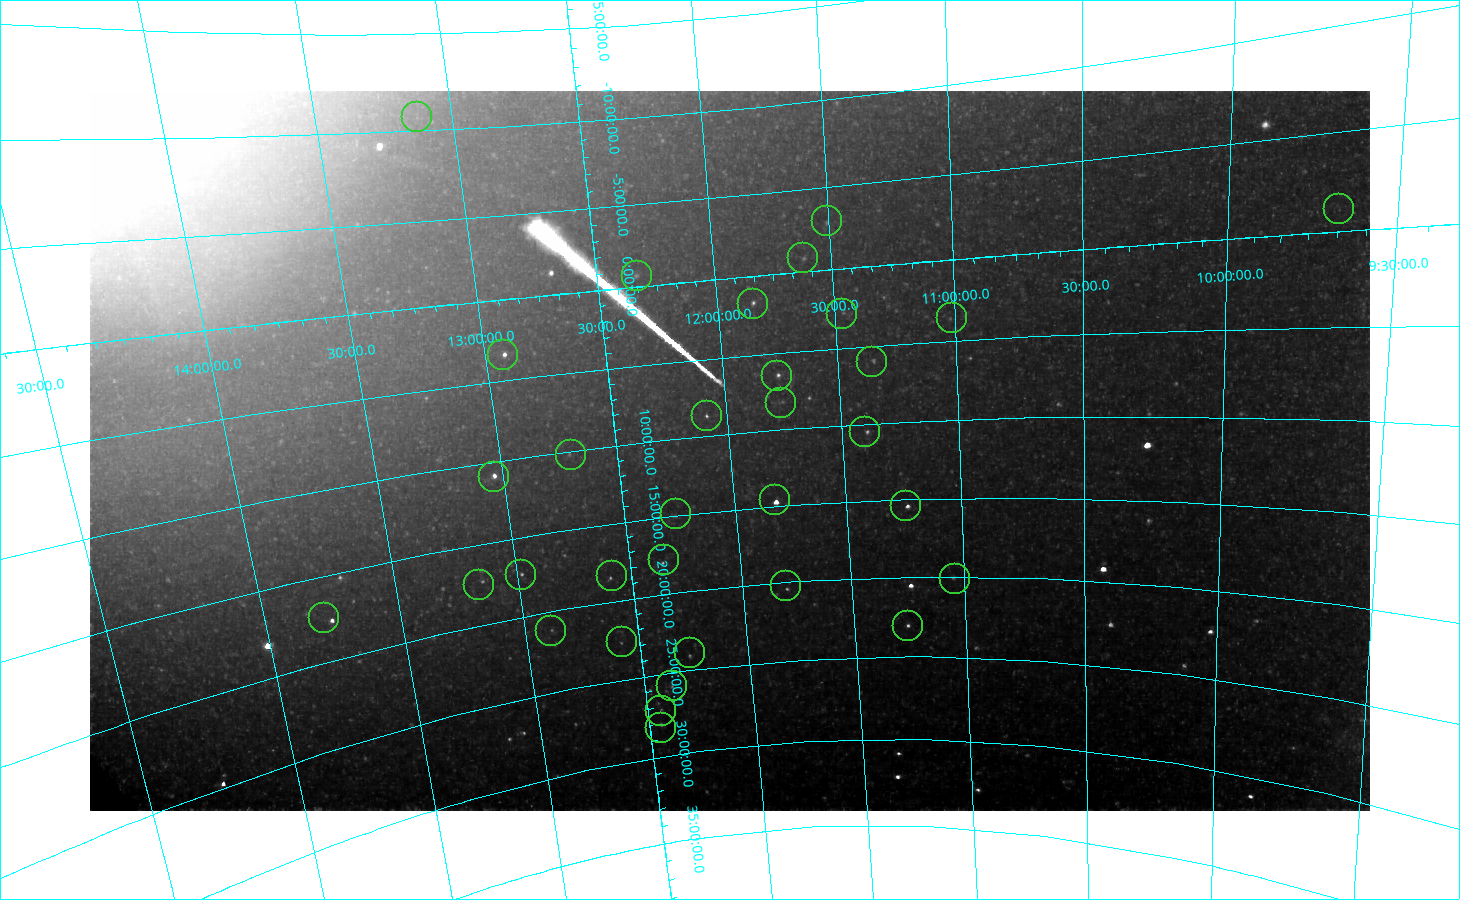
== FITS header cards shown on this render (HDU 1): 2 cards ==
NAXIS1  =                 1280
NAXIS2  =                  720

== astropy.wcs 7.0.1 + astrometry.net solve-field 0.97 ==
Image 1280 x 720 px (HDU 1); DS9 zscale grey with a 90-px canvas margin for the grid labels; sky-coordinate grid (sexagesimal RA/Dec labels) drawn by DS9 from the SOLVED WCS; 33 Tycho-2 reference stars matched to detected sources circled (green)
Header WCS: none
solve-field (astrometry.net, Tycho-2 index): SOLVED blind (the file carries no WCS)
Solved WCS: RA---TAN-SIP/DEC--TAN-SIP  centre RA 12:00:08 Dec +11:06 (180.03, +11.10 deg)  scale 237 arcsec/px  FOV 5047.2' x 2843.3'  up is -175 deg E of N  parity flipped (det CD > 0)
(file carries no celestial WCS; the grid is the blind solution)
Tycho-2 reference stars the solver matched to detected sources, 33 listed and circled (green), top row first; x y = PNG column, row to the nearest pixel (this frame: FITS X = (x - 90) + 1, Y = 720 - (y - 91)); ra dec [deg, ICRS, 3 dp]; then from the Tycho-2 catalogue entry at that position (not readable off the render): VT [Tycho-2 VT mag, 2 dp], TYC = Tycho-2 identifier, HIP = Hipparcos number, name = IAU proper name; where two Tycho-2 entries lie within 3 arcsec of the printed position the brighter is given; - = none
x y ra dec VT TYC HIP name
417 117 196.974 -10.740 5.28 5540-1439-1 64078 -
1339 209 144.964 -1.143 4.04 4894-2529-1 47431 Ukdah
827 221 172.579 -3.003 4.93 4933-1387-1 56127 -
803 258 174.237 -0.824 4.41 4930-1093-1 56647 -
637 276 184.976 -0.667 3.87 4940-1158-1 60129 Zaniah
753 304 177.674 +1.765 3.65 273-924-1 57757 Zavijava
842 314 171.984 +2.856 5.05 267-1193-1 55945 -
952 318 165.140 +3.617 4.97 265-1270-1 53807 -
503 355 193.901 +3.397 3.58 294-1032-1 63090 Minelauva
872 362 170.284 +6.029 4.03 270-1148-1 55434 -
777 376 176.465 +6.529 4.21 278-925-1 57380 -
781 403 176.321 +8.258 4.86 864-1209-1 57328 -
707 416 181.302 +8.733 4.21 866-1180-1 58948 -
865 432 170.981 +10.530 4.06 858-1221-1 55642 -
571 455 190.471 +10.236 4.88 878-1102-1 61960 -
494 477 195.544 +10.959 2.92 886-1326-1 63608 Vindemiatrix
775 500 177.266 +14.572 2.14 870-988-1 57632 Denebola
906 506 168.560 +15.430 3.30 1437-2847-1 54879 Chertan
676 514 184.001 +14.899 5.09 879-919-1 59819 -
664 560 185.179 +17.793 4.84 1445-2560-1 60202 -
521 575 194.731 +17.409 4.92 1450-1133-1 63355 -
612 576 188.782 +18.377 5.11 1446-2469-1 61418 -
955 579 165.582 +20.180 4.41 1436-1306-1 53954 -
479 585 197.497 +17.529 4.43 1454-1134-1 64241 Diadem
786 586 176.996 +20.219 4.59 1443-2662-1 57565 -
324 618 206.816 +17.457 4.54 1460-132-1 67275 -
908 626 168.801 +23.096 4.74 1981-2471-1 54951 -
551 631 193.324 +21.245 5.15 1455-1412-1 62886 -
622 642 188.713 +22.629 4.77 1990-3784-1 61394 -
690 653 184.086 +23.945 5.03 1986-2432-1 59847 -
672 686 185.626 +25.846 4.86 1989-3210-1 60351 -
661 711 186.600 +27.268 4.95 1991-1897-1 60697 -
661 728 186.734 +28.268 4.47 1991-1895-1 60742 -